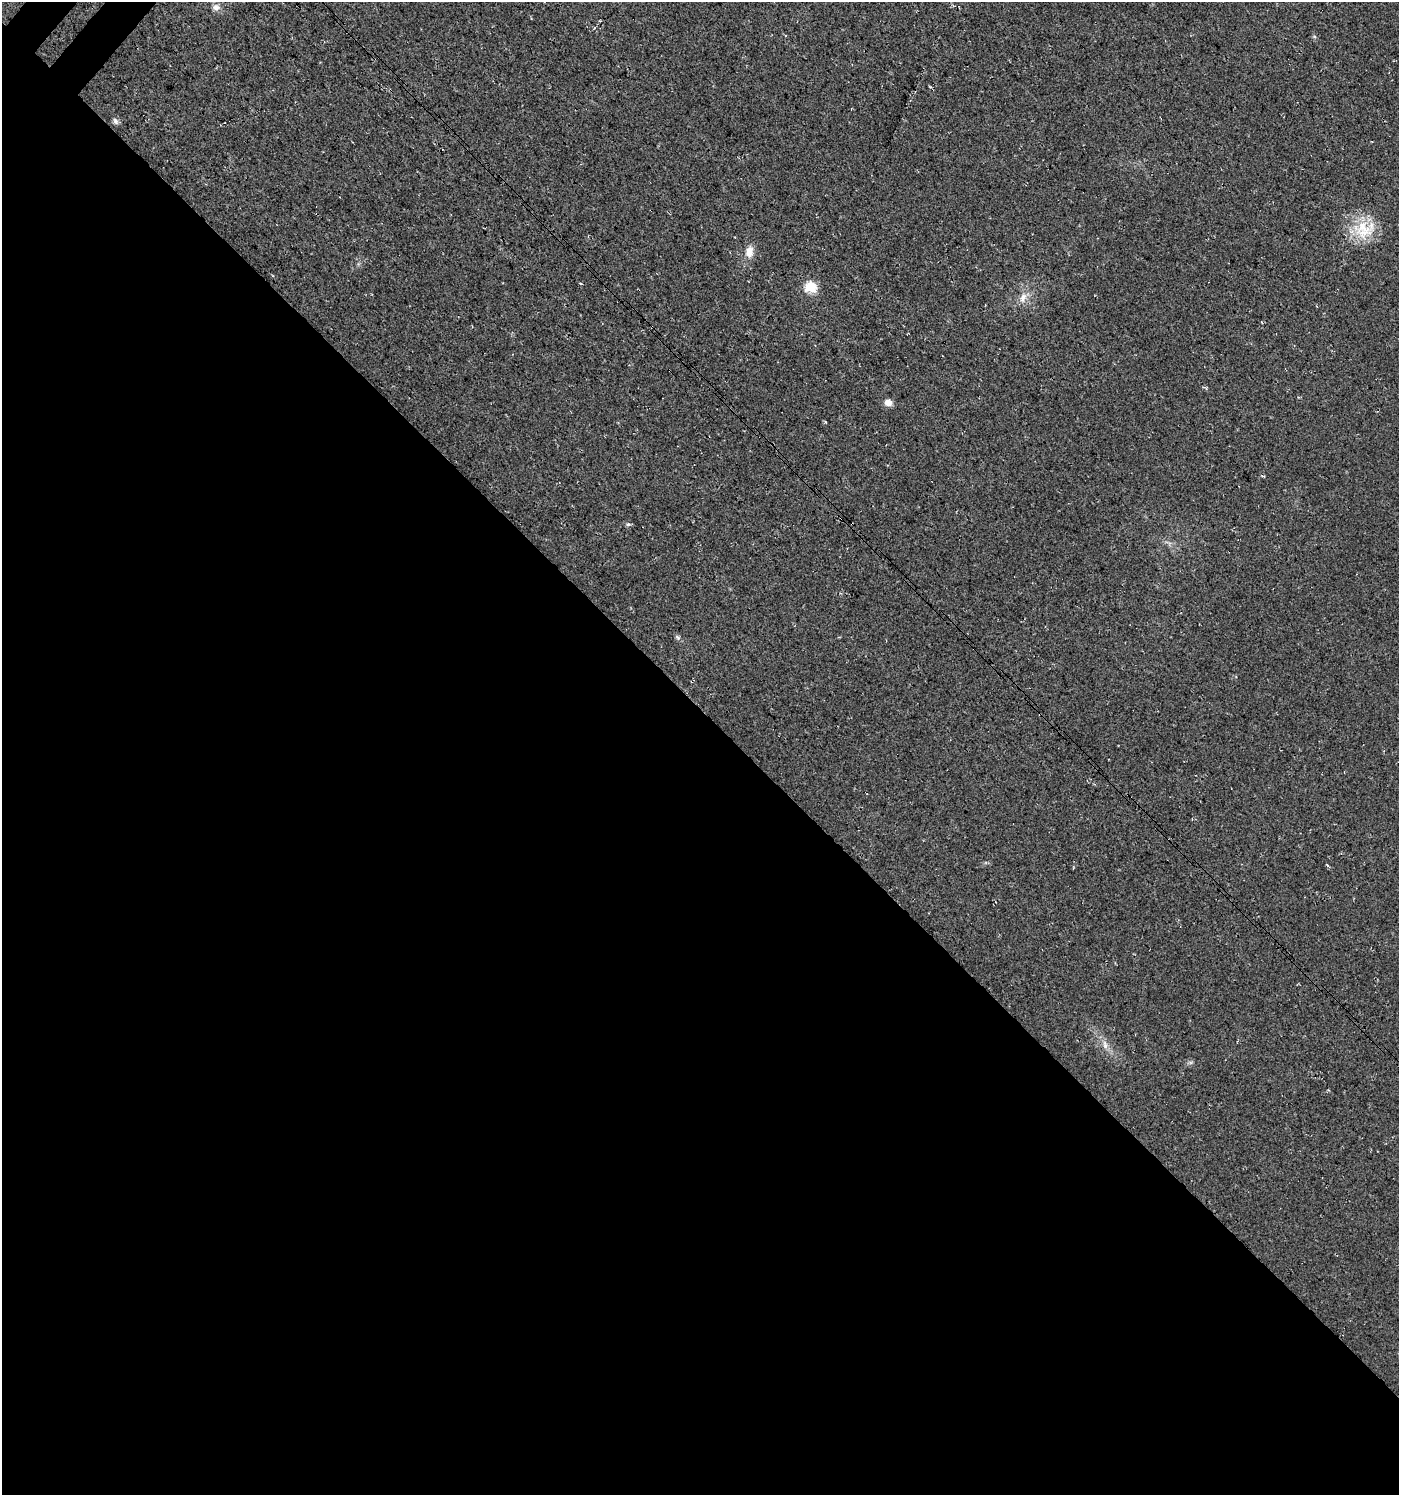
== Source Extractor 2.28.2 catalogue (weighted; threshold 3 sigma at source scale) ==
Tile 14 of 4 x 4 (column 2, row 4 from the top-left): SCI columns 1670-3066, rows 42-1534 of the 6067 x 6059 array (HDU 1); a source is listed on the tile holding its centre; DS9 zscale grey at full resolution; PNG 1401 x 1497 px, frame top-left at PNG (2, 2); no overlay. Shown black and unused: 53% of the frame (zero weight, under 3 of 4 exposures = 5% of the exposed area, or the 3 px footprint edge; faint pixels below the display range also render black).
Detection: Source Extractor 2.28.2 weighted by HDU 2 'WHT'; one run over the whole footprint, this tile lists its part. Background 0.03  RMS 0.0079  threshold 0.0358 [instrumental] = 3 sigma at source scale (4.5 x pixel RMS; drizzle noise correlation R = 1.50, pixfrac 1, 0.0396/0.0396 arcsec/px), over >= 5 px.
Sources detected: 12; all 12 listed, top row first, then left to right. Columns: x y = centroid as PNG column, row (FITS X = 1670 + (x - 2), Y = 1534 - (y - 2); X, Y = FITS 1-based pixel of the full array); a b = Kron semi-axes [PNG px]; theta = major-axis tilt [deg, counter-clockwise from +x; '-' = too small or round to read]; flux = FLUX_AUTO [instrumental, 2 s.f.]
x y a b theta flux
216 7 10 8 10 3.7
930 87 4 3 - 0.84
115 121 9 6 -58 2.2
1364 230 28 25 -60 27
749 252 15 10 79 7.3
580 283 3 3 - 0.8
811 287 16 14 -26 12
1023 297 15 9 67 6.3
888 403 9 8 - 5
628 524 6 4 -30 1.3
678 637 6 5 - 1.4
1105 1045 12 6 -75 4.1